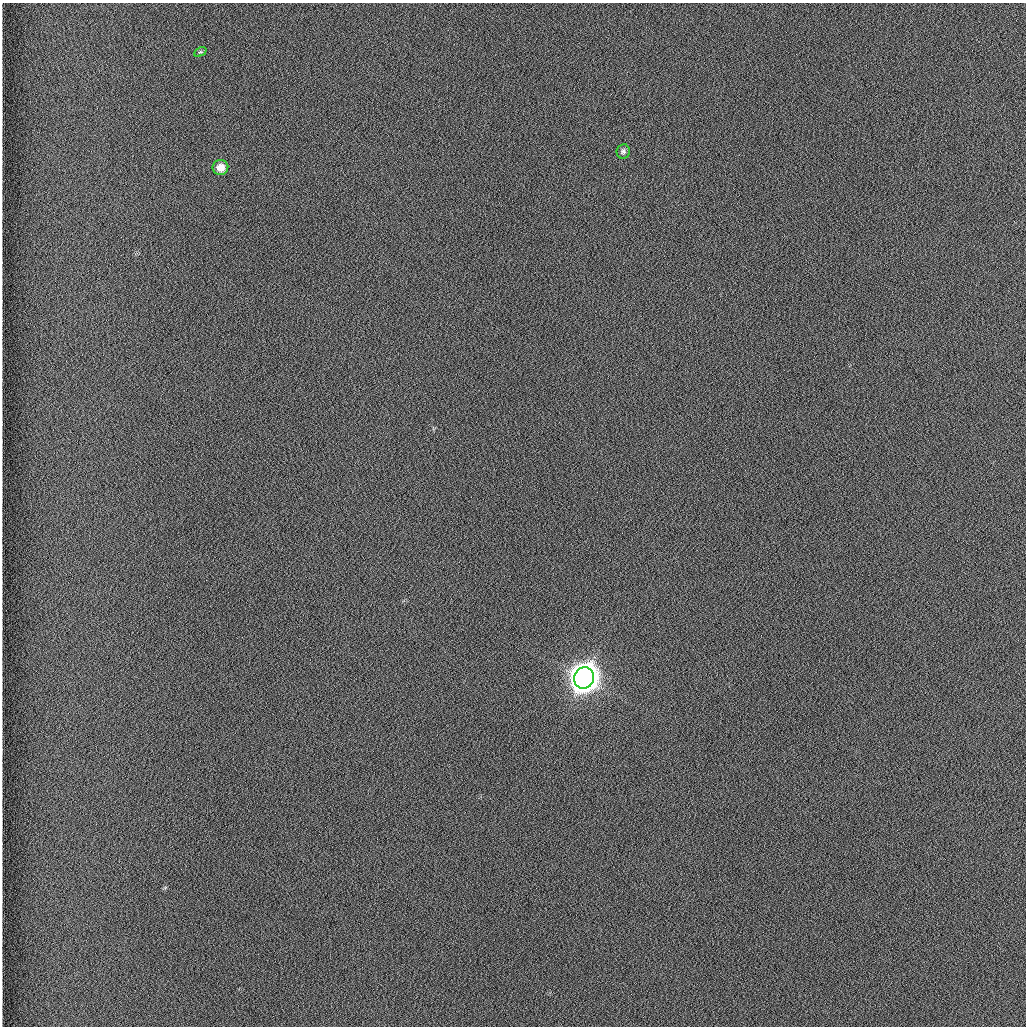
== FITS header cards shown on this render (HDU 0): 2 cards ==
NAXIS1  =                 1024 /fastest changing axis
NAXIS2  =                 1024 /next to fastest changing axis

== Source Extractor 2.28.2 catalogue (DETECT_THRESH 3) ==
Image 1024 x 1024 px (HDU 0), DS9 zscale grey, 1 PNG px = 1 image px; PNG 1028 x 1028 px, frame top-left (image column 1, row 1024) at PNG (2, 3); each listed source drawn as its Kron ellipse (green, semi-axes under 4 px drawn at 4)
Background 1260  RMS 5.9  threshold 17.7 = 3 sigma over >= 5 px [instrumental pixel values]
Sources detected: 4; all 4 listed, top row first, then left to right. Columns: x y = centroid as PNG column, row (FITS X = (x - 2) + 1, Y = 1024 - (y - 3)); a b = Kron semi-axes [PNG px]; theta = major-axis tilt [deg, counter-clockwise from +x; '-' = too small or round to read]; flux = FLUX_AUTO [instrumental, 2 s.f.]
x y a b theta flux
200 52 6 4 25 560
623 151 7 6 - 1100
220 167 8 7 - 3900
584 678 11 10 - 990000